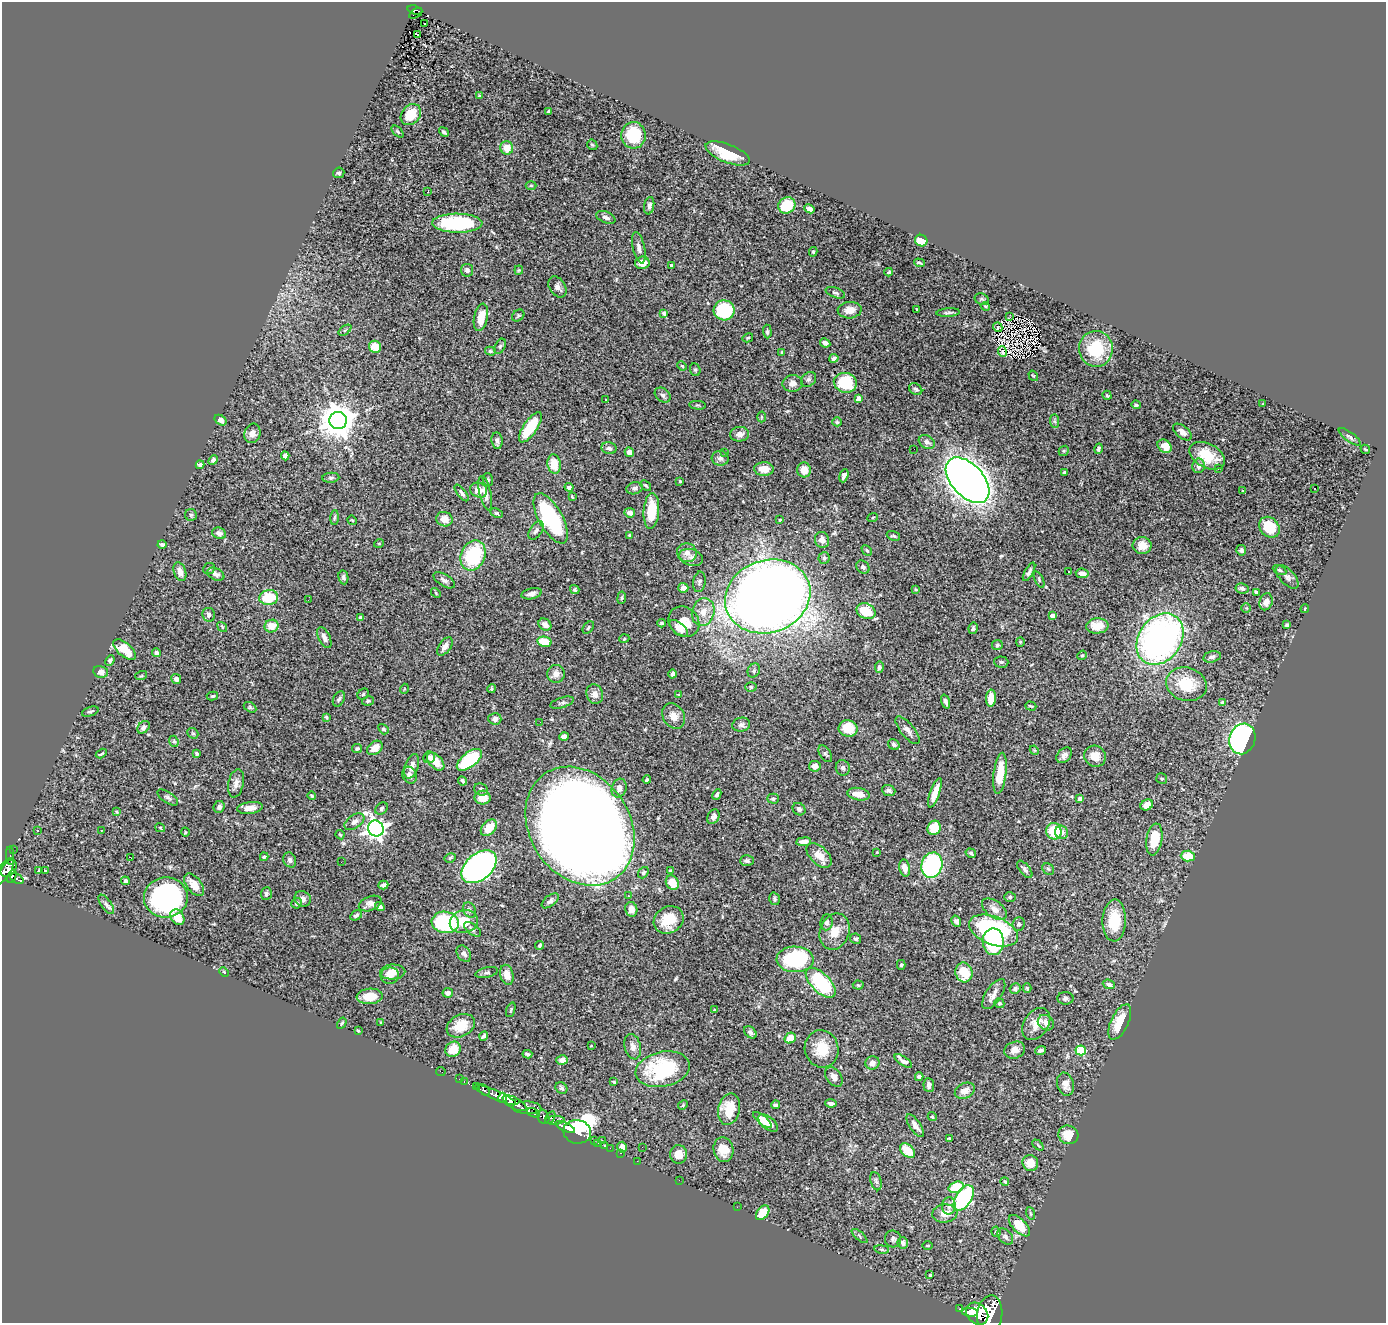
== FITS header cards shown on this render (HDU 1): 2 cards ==
NAXIS1  =                 1384
NAXIS2  =                 1321

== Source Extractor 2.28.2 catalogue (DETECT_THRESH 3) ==
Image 1384 x 1321 px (HDU 1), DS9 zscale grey, 1 PNG px = 1 image px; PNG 1388 x 1325 px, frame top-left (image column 1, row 1321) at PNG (2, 2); each listed source drawn as its Kron ellipse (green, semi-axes under 4 px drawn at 4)
Background 3.08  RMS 0.043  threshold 0.128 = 3 sigma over >= 5 px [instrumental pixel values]
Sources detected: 456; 3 with non-positive FLUX_AUTO (blend fragments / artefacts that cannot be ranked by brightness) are neither listed nor drawn; the other 453 listed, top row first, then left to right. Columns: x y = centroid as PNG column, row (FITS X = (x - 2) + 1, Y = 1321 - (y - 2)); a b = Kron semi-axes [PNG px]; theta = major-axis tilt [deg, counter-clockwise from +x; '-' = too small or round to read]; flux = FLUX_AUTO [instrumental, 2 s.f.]
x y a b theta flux
415 10 7 3 -17 130
416 13 7 2 30 33
424 23 3 2 - 10
417 34 3 2 - 1.8
479 96 4 4 - 3.4
549 111 4 3 - 5.2
411 115 11 9 49 64
398 132 7 3 -45 4.1
444 132 5 3 - 5.3
633 135 13 12 - 120
592 145 6 4 -43 3.9
507 148 7 6 - 34
728 153 23 9 -21 85
339 173 5 5 - 6.9
531 185 5 3 - 2.8
428 192 4 2 - 3.5
787 205 9 8 - 96
649 206 9 5 81 8.5
809 209 5 4 - 13
606 217 10 5 -23 11
457 223 25 9 -1 240
921 241 6 5 - 63
639 248 16 6 -77 15
813 252 5 4 - 4.4
642 263 7 6 - 31
919 263 5 2 - 4.2
672 265 3 3 - 6.4
467 270 6 6 - 9.2
519 270 4 4 - 3.2
889 272 4 3 - 3.7
557 287 11 8 -56 14
835 293 10 5 -20 6.9
982 299 7 5 -22 5.4
985 306 4 3 - 2.8
916 309 3 2 - 2.2
724 310 10 10 - 150
850 310 12 8 4 32
664 313 4 4 - 9.7
948 313 11 3 4 5.4
518 316 7 5 41 4.6
481 317 14 7 78 46
1009 317 3 2 - 4.4
998 327 5 4 - 1.4
345 330 7 4 36 4.2
767 332 7 3 -86 5.3
748 338 5 4 - 3.4
825 343 5 4 - 11
500 346 8 5 64 5.6
375 347 6 6 - 43
1096 349 18 17 - 130
490 351 5 4 - 4.7
1002 351 5 3 - 4.4
782 352 3 3 - 4.3
834 358 5 4 - 10
682 366 5 4 - 4.2
695 370 6 5 - 4.9
1033 376 5 4 - 3
809 379 8 6 42 7.9
793 383 10 8 3 16
845 383 11 10 - 120
916 389 7 5 -36 6.5
663 395 9 6 -39 11
1107 395 5 3 - 3.2
858 399 4 4 - 23
605 400 3 3 - 5.4
1263 404 3 2 - 2
698 405 8 3 -5 4.2
1136 405 4 4 - 6.7
761 417 5 3 - 2.8
221 420 6 4 -34 11
338 421 9 8 - 6500
1055 421 7 4 -89 5.7
837 422 5 4 - 5.1
530 427 18 7 56 110
1182 432 11 6 -39 14
252 433 10 8 73 19
740 434 9 7 6 20
1350 437 13 4 -36 7.9
497 441 8 5 -82 10
927 442 8 6 -29 8.5
1164 446 7 6 - 50
609 448 7 5 -13 9.5
914 449 2 2 - 6.1
1098 449 5 3 - 5.2
1365 449 5 2 - 2.7
1064 451 5 4 - 3.9
629 452 5 4 - 15
725 453 3 2 - 2.1
285 456 4 4 - 15
1207 456 19 12 -28 82
720 458 8 7 - 11
213 460 5 4 - 5.9
554 464 9 6 -81 50
200 465 4 3 - 6.9
1199 466 7 6 - 10
1218 468 3 2 - 5.7
764 469 10 7 -2 35
804 470 7 7 - 39
1064 472 3 3 - 4.3
844 476 7 4 70 9.7
331 478 8 5 5 6.8
488 480 6 5 - 5.7
968 480 27 16 -47 3900
680 481 4 3 - 3
646 485 6 3 -43 4.1
569 487 4 4 - 9.9
635 488 8 6 16 8.8
1314 489 3 3 - 10
479 490 9 7 -24 29
1242 491 3 2 - 2.8
462 493 10 4 -53 6.7
485 493 18 5 -77 23
572 497 4 3 - 3.1
651 511 18 8 86 86
497 513 6 4 -25 4.3
630 513 5 5 - 18
191 515 6 6 - 5.4
873 517 5 3 - 2.3
334 518 7 3 88 4.2
551 518 28 12 -60 320
444 519 8 7 - 24
352 520 5 4 - 3
780 520 3 2 - 2.6
1269 527 11 9 -47 87
536 530 10 6 56 12
219 533 7 5 -20 11
629 535 3 3 - 4
893 536 7 4 -21 4.8
822 540 8 7 - 15
379 543 5 3 - 2.5
162 544 4 3 - 6
1142 546 9 8 - 32
867 550 6 4 -45 4.1
1241 550 5 5 - 6.5
687 553 10 9 - 17
473 555 15 12 67 200
691 557 12 8 -17 15
824 558 5 5 - 6.1
863 567 7 6 - 7.6
209 569 6 5 - 4.7
1280 570 7 4 -26 5.3
1068 571 2 2 - 2.2
180 572 10 6 -71 16
1029 572 10 4 61 8.3
1082 573 6 4 -8 16
216 574 9 6 -25 12
343 577 7 5 -81 6.5
1287 577 15 7 -47 13
444 580 12 6 -32 10
1039 580 9 4 -65 4.1
699 582 10 6 81 8.3
683 588 5 5 - 22
1242 588 7 5 -11 8.9
915 589 4 3 - 2.4
575 590 5 4 - 5.1
1256 592 4 3 - 5.4
436 593 6 3 -47 3.1
532 594 10 5 13 11
768 596 43 36 20 5100
269 598 9 7 10 88
622 598 6 4 82 4.2
308 600 2 2 - 4.4
1266 602 8 6 75 18
1246 608 5 5 - 3
1305 609 4 3 - 2.3
866 611 10 7 -24 95
703 612 14 11 75 38
209 615 7 6 - 9.7
1052 615 4 3 - 15
361 618 4 4 - 7.6
684 622 16 14 -42 45
662 623 4 3 - 3.6
545 625 7 5 -39 16
1287 625 3 3 - 5.6
272 626 7 6 - 38
1097 626 11 7 4 46
222 627 5 4 - 3.7
588 627 7 4 51 5
679 628 11 5 -39 19
973 628 6 4 80 6.3
324 638 11 6 -65 14
624 639 5 3 - 2.4
1160 639 28 21 56 1100
544 642 7 5 -13 77
1020 642 4 4 - 3
997 645 5 5 - 4.7
445 646 10 6 55 18
125 650 14 7 -40 60
156 653 4 4 - 6.9
1082 655 5 4 - 3.3
1212 657 9 5 14 9.7
110 660 6 4 67 7.5
1001 662 7 5 -3 5
879 667 6 4 79 7.1
754 670 7 6 - 7.6
101 672 7 6 - 14
556 674 9 8 - 20
673 674 4 4 - 9.6
141 676 6 3 18 3.5
176 679 5 4 - 16
1186 684 21 16 -16 100
751 687 6 5 - 4.1
404 689 5 3 - 2.5
492 689 4 4 - 4
363 694 6 5 - 4.4
595 694 10 8 -72 21
679 695 4 2 - 2.3
212 696 6 4 14 3.8
991 698 8 5 86 40
339 699 8 5 62 6.5
368 701 6 4 14 4.7
946 702 7 4 -71 9.1
562 703 12 5 17 7.1
1223 703 4 4 - 13
1031 706 5 2 - 3.2
250 707 7 4 -31 4.8
90 711 9 4 19 5.5
674 716 13 10 -59 23
326 717 4 4 - 4
495 719 6 5 - 14
540 722 2 2 - 7
741 725 9 7 12 9.7
143 727 7 5 46 9.7
848 728 9 8 - 65
383 729 5 4 - 4.5
908 730 17 7 -50 16
193 733 6 5 - 4.5
564 736 5 4 - 17
1242 739 15 12 71 620
174 741 6 4 -67 4.6
894 744 6 5 - 7.6
375 748 8 6 39 29
357 749 5 4 - 5.7
1034 750 5 3 - 2.5
101 754 6 2 32 3.4
197 754 4 3 - 4.6
825 754 9 5 -56 5.9
1064 755 9 6 46 13
1095 756 11 10 - 34
429 757 6 6 - 8.6
469 760 15 7 38 200
436 762 11 6 -48 43
412 766 13 6 71 19
815 766 6 5 - 20
843 768 8 7 - 9.2
1000 773 21 6 83 59
409 775 8 7 - 17
1162 779 5 5 - 4.4
647 780 4 4 - 6.1
463 781 5 3 - 6.9
236 783 14 7 78 18
619 788 9 7 72 19
481 789 7 5 -25 8.9
889 790 7 5 -22 9.9
935 793 15 4 70 36
717 794 6 4 64 6.3
858 794 11 6 -10 35
311 796 4 3 - 2.8
168 797 12 5 -34 8.3
483 798 8 7 - 40
773 799 6 5 - 5.8
1080 799 4 4 - 15
1147 805 6 5 - 29
219 807 6 5 - 9.9
250 808 13 6 8 23
382 808 7 5 47 5.6
799 809 7 5 -43 7.6
117 812 4 2 - 2.4
713 817 7 6 - 11
354 822 11 6 34 16
580 826 63 50 -56 9400
160 828 5 4 - 2.8
489 828 10 6 47 46
934 828 7 6 - 60
376 829 8 7 - 1800
37 830 3 2 - 4.3
101 831 3 2 - 5.5
1054 831 8 7 - 100
185 832 4 3 - 2.3
1061 832 7 6 - 18
340 835 5 3 - 3
1154 839 16 8 80 84
804 842 7 4 7 21
13 849 2 2 - 17
877 852 3 3 - 2.2
971 853 5 4 - 5.4
819 855 15 8 -44 38
10 856 9 3 -88 100
1188 856 7 5 -3 58
130 857 3 2 - 3.5
264 857 4 3 - 4.9
450 858 6 4 29 4.6
290 860 8 6 -63 8.9
747 861 7 5 0 7.1
341 862 2 2 - 4.2
932 865 13 10 74 340
479 867 20 13 40 1100
9 868 10 6 48 1400
905 868 8 5 -77 23
1025 869 10 5 -51 9.5
1048 869 6 5 - 4.3
39 870 3 2 - 640
4 871 15 6 56 1100
46 871 3 3 - 32
670 871 4 4 - 3.5
643 873 6 4 51 5.4
12 876 7 4 67 370
17 879 7 4 -26 310
125 881 4 3 - 5.2
672 883 7 6 - 46
194 885 13 7 -52 33
383 885 5 4 - 8.4
266 894 6 5 - 6.4
629 896 3 2 - 8.5
166 897 22 20 4 690
1010 897 6 5 - 4.4
303 899 8 7 - 13
774 899 6 5 - 6
550 901 10 5 38 9.2
297 903 5 5 - 11
370 903 12 7 21 17
106 904 11 5 -54 9.4
380 907 5 4 - 10
631 909 7 6 - 23
994 909 14 8 -36 21
469 910 8 6 -65 8.9
356 915 6 4 31 8.5
177 917 8 6 -53 42
669 920 15 13 30 76
1114 920 21 11 88 86
464 921 14 11 14 67
956 921 6 4 -58 9.7
445 922 13 10 -8 320
827 922 8 6 83 10
1019 924 7 6 - 6.4
472 929 10 5 -38 9.8
835 931 19 14 70 46
994 931 26 14 -21 450
856 939 5 5 - 5.4
993 942 13 10 -88 190
540 945 4 4 - 4.6
464 954 9 6 -53 12
795 959 19 13 -2 280
901 965 5 4 - 4.1
224 972 5 3 - 2.7
393 972 12 7 2 26
964 972 10 8 -75 74
487 973 11 5 12 7.4
507 975 10 6 -75 26
390 976 9 8 - 19
821 983 19 9 -45 240
1109 984 6 4 -21 8.3
858 985 5 4 - 3.9
1015 988 6 5 - 5.3
1027 988 4 4 - 3.7
448 993 5 5 - 10
994 994 17 8 56 19
370 996 13 7 4 59
1065 998 8 6 -3 7.6
999 1003 5 4 - 5.1
511 1010 7 3 71 3.7
715 1010 3 3 - 4.1
380 1022 4 2 - 2.3
1120 1022 19 8 64 75
342 1023 6 4 59 3.9
1046 1023 8 7 - 21
1036 1024 17 12 56 38
461 1026 15 10 29 58
358 1031 4 3 - 2.6
750 1032 7 5 -40 7.3
484 1036 5 4 - 9.3
790 1038 6 5 - 39
591 1046 3 2 - 1.9
633 1047 13 8 -77 15
453 1049 8 7 - 53
822 1049 19 17 -74 73
1015 1050 10 8 19 18
1040 1050 5 4 - 7.8
1081 1050 5 5 - 150
527 1054 5 3 - 5.1
562 1060 6 4 16 13
903 1061 10 4 -35 14
872 1063 7 6 - 14
663 1069 27 17 12 240
441 1071 5 2 - 20
834 1077 11 7 -54 16
919 1077 4 4 - 11
459 1078 3 2 - 38
464 1082 3 2 - 37
614 1082 3 3 - 3.2
1066 1084 12 8 -74 22
929 1085 7 5 -86 15
477 1087 4 3 - 370
561 1088 6 5 - 6.7
484 1090 7 4 -44 420
965 1091 10 7 27 23
495 1095 22 4 -24 2400
503 1098 5 3 - 2300
514 1103 13 5 -29 5600
831 1103 5 3 - 9.5
683 1105 5 4 - 2.9
776 1105 4 3 - 6.7
527 1108 14 6 -1 2300
729 1109 16 10 77 79
534 1113 7 4 -23 760
543 1117 7 5 -63 1700
550 1117 7 4 57 920
932 1117 5 4 - 3.7
555 1120 10 4 2 890
762 1120 11 4 -40 27
768 1123 11 6 -40 46
915 1126 13 5 -56 16
565 1127 10 4 -24 2800
577 1132 14 11 -11 2800
1068 1135 10 9 - 49
949 1139 3 3 - 4.1
602 1140 2 2 - 100
594 1141 3 2 - 50
598 1143 2 2 - 30
604 1145 3 2 - 42
1038 1145 6 4 -45 3.7
622 1147 5 5 - 14
642 1147 2 2 - 1.9
610 1148 2 2 - 20
723 1150 12 10 -78 43
907 1150 9 6 -42 50
620 1153 3 2 - 41
679 1154 9 8 - 26
637 1161 2 2 - 13
1030 1163 8 7 - 35
679 1180 2 2 - 18
876 1181 9 5 -74 7.6
1005 1182 4 3 - 3.1
956 1187 8 5 17 100
964 1198 14 8 58 330
949 1206 9 7 87 13
737 1207 2 2 - 12
763 1213 8 5 52 55
945 1213 13 9 7 27
1030 1213 6 4 -71 3.9
1019 1226 13 6 -46 66
996 1232 5 4 - 4.4
859 1236 10 3 -41 4.7
1005 1237 9 6 -47 8.9
893 1239 8 8 - 7.9
903 1243 6 5 - 10
928 1245 5 3 - 2.7
882 1249 7 4 -8 4.7
930 1275 3 3 - 2.9
960 1309 3 3 - 180
970 1312 8 4 -4 3100
977 1314 12 10 -43 6600
990 1315 19 12 84 11000
At the frame edge (FLAGS 8, measured only in part): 2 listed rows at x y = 4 871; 990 1315
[3 non-positive-flux detections neither listed nor drawn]